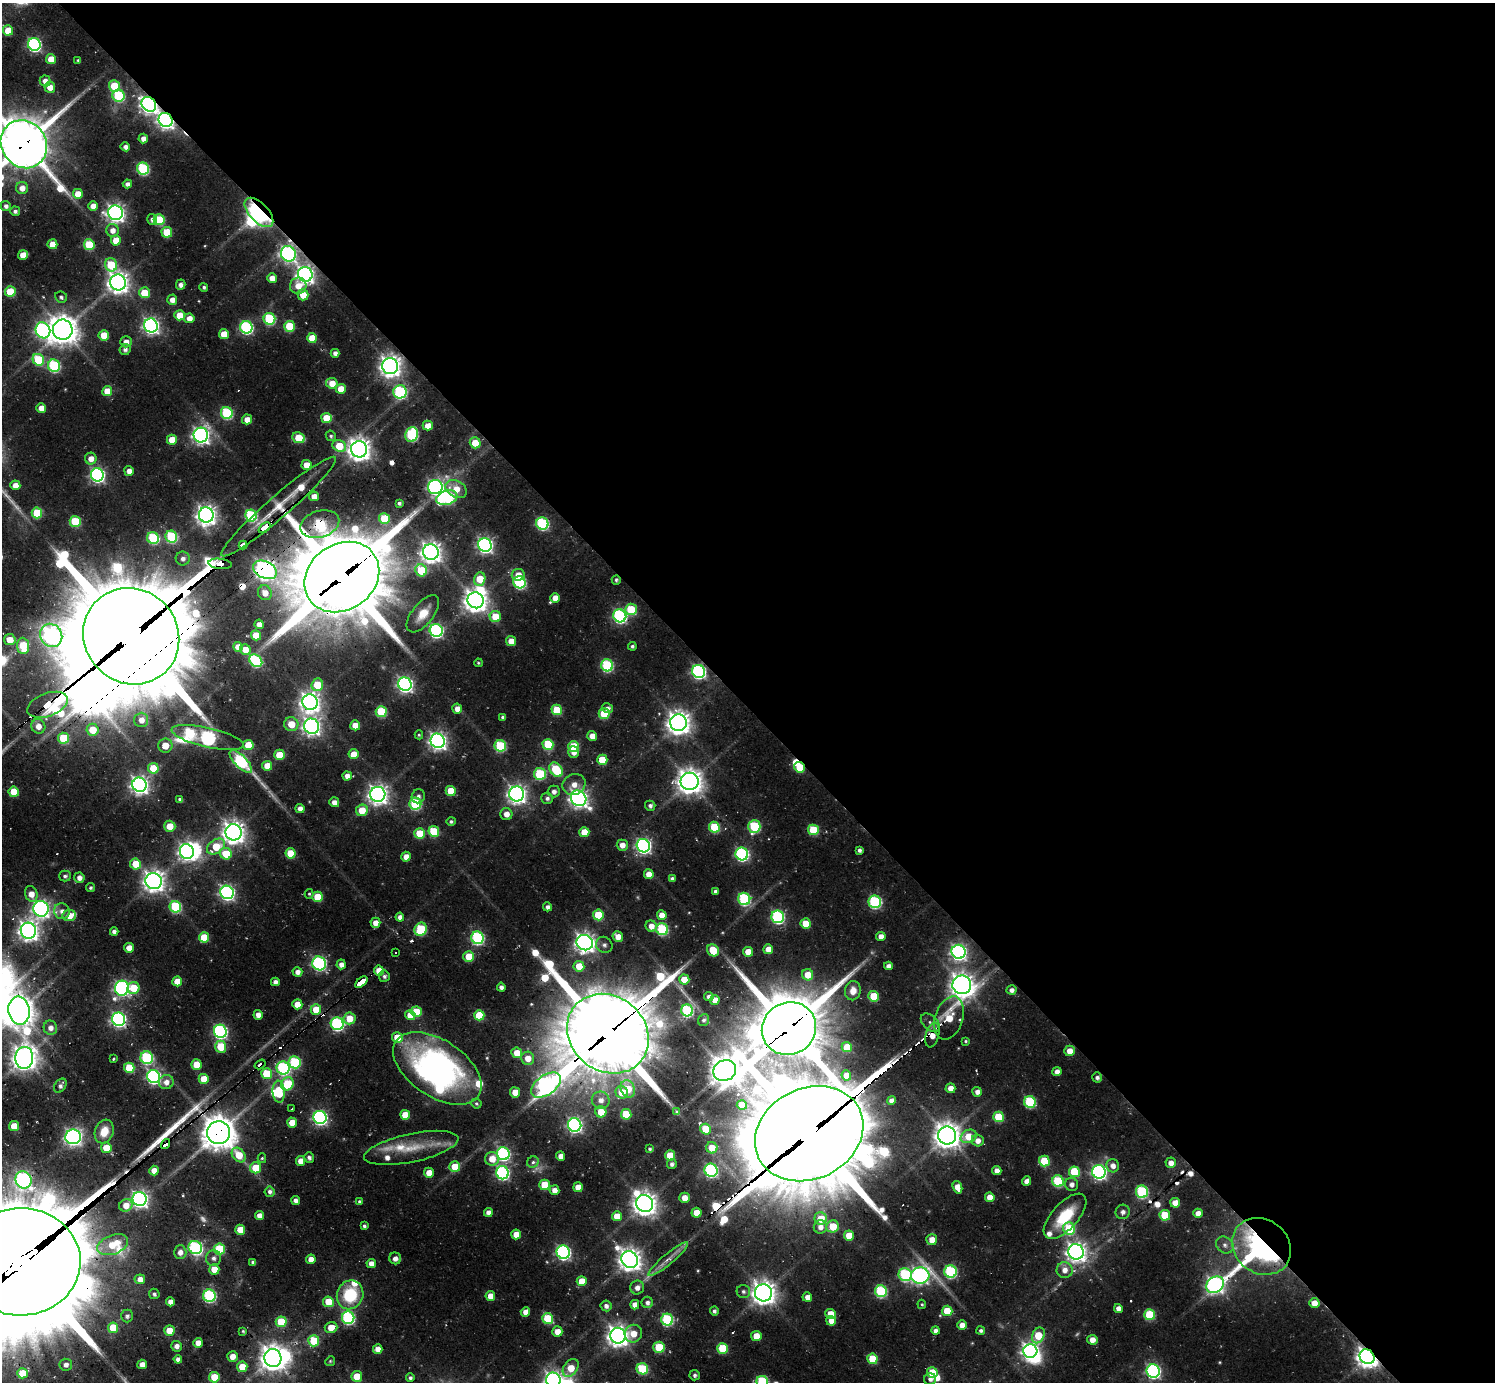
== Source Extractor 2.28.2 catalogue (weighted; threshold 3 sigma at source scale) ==
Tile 8 of 4 x 4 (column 4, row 2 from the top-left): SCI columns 4481-5973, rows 2948-4327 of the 6148 x 6133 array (HDU 1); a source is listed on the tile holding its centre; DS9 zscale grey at full resolution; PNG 1497 x 1384 px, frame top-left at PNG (2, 3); each listed source drawn as its Kron ellipse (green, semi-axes under 4 px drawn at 4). Shown black and unused: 51% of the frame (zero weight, under 2 of 3 exposures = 7% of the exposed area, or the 3 px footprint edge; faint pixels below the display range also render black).
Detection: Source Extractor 2.28.2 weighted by HDU 2 'WHT'; one run over the whole footprint, this tile lists its part. Background 0.0782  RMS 0.0095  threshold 0.0427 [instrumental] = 3 sigma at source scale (4.5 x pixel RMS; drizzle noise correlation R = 1.50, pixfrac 1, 0.05/0.05 arcsec/px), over >= 5 px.
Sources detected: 557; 6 too faint to see at this stretch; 17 inside a brighter object's white glare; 15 cosmic-ray / hot-pixel residue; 2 long thin detections or spike segments (spike, bleed or trail) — neither listed nor drawn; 9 inside a brighter listed object's ellipse — not listed separately; of the other 508, all 500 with FLUX_AUTO >= 1.18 (the completeness limit of this list) listed and drawn (8 fainter detections not listed), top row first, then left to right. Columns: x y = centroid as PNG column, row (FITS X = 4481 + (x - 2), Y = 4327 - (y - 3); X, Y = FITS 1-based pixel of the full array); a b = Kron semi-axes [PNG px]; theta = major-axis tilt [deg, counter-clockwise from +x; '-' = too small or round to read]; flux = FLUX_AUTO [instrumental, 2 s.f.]
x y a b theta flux
8 30 5 5 - 21
34 44 6 6 - 180
51 59 5 5 - 13
78 60 3 3 - 1.2
45 81 5 5 - 6.8
114 86 6 5 - 35
50 87 5 5 - 9
118 96 6 6 - 78
149 104 8 6 -45 390
166 120 7 6 - 380
143 138 5 4 - 5.7
24 144 25 22 -55 4300
125 147 5 4 - 4.3
143 169 6 6 - 93
127 184 5 4 - 4.3
22 188 6 6 - 8.4
78 194 5 5 - 16
6 206 5 5 - 3.7
93 206 5 4 - 8.1
15 211 5 4 - 3
259 212 18 9 -46 190
115 213 7 7 - 440
152 219 5 5 - 4.3
159 220 5 5 - 48
112 230 6 6 - 7.1
167 232 5 5 - 29
116 240 5 5 - 19
52 244 5 5 - 14
89 245 5 5 - 40
288 254 8 7 - 290
23 255 5 4 - 12
111 265 7 6 - 45
305 274 7 7 - 440
272 278 5 4 - 9.6
118 282 8 8 - 680
181 285 5 5 - 4.3
298 286 8 8 - 12
204 287 4 4 - 1.9
10 292 5 5 - 33
144 293 5 5 - 24
303 295 5 5 - 16
61 297 6 5 - 2.1
172 300 5 5 - 7.3
179 315 5 5 - 17
189 318 5 5 - 9.3
269 319 6 5 - 75
151 325 7 6 - 330
289 326 5 5 - 36
246 327 6 6 - 140
43 330 8 7 - 260
63 330 10 10 - 1400
224 334 5 5 - 16
104 335 5 5 - 19
312 338 5 5 - 22
126 342 5 5 - 7.3
125 349 5 5 - 3.5
335 353 4 4 - 4.2
38 360 6 5 - 51
54 366 6 6 - 98
390 366 8 8 - 660
332 383 6 5 - 14
341 389 5 5 - 15
107 391 5 5 - 20
400 392 7 6 - 130
41 408 5 5 - 10
227 413 6 6 - 85
326 418 5 5 - 23
247 419 5 5 - 9.3
428 426 5 5 - 12
201 435 7 7 - 370
412 435 8 6 72 100
331 436 5 5 - 1.9
299 438 6 5 - 26
172 440 5 5 - 18
475 443 5 5 - 20
339 446 7 5 -24 25
359 449 8 8 - 820
91 459 6 6 - 8.7
306 465 5 5 - 15
129 471 5 5 - 7
97 475 6 6 - 230
15 485 5 5 - 9.1
435 487 7 7 - 270
456 489 11 8 -31 16
314 496 5 4 - 8.6
447 498 11 7 16 130
399 503 4 4 - 2.5
279 506 75 11 41 28
37 513 5 5 - 43
206 515 7 7 - 570
251 515 6 5 - 99
384 518 5 5 - 34
75 521 5 5 - 43
542 523 6 6 - 120
320 524 20 13 17 110
264 528 7 3 39 150
171 537 6 5 - 80
153 538 6 5 - 77
243 545 4 4 - 28
485 545 7 6 - 280
431 552 8 7 - 660
183 558 7 7 - 4.7
220 564 12 5 -7 630
265 570 12 8 -26 560
421 570 6 5 - 36
518 575 6 6 - 11
342 577 39 33 35 11000
480 579 7 5 70 23
616 580 5 4 - 1.7
519 582 6 6 - 100
265 593 7 6 - 11
555 598 5 5 - 12
476 600 8 7 - 860
631 609 6 5 - 45
423 614 22 10 51 16
495 616 6 5 - 24
620 616 6 6 - 180
259 624 5 4 - 8.2
436 630 6 6 - 170
51 635 12 11 - 300
256 635 5 5 - 21
131 636 49 46 -47 24000
10 640 6 5 - 16
511 641 5 5 - 10
23 646 8 6 -84 41
632 646 4 4 - 2
238 647 5 5 - 13
245 649 5 5 - 13
256 661 7 5 -44 87
478 663 4 3 - 1.3
607 665 6 6 - 100
698 671 6 6 - 200
405 684 7 6 - 290
317 685 6 5 - 32
310 702 8 7 - 600
48 705 21 11 21 220
607 708 5 4 - 4.3
457 709 5 5 - 8.1
557 710 5 5 - 41
381 712 5 5 - 55
604 714 5 5 - 35
503 717 4 4 - 2.9
141 720 7 7 - 8.4
678 723 8 8 - 850
291 724 7 7 - 16
355 725 5 5 - 12
38 726 7 7 - 9
312 726 8 7 - 430
93 730 6 6 - 20
419 735 4 4 - 1.2
592 736 5 5 - 8.4
208 737 37 9 -13 310
63 738 5 5 - 42
438 741 7 7 - 430
548 744 5 5 - 48
248 745 5 5 - 23
165 746 7 7 - 14
500 746 6 5 - 69
574 746 5 5 - 40
574 752 6 5 - 6.7
354 754 5 5 - 15
279 755 5 5 - 19
602 760 5 5 - 27
241 762 15 6 -46 140
267 766 5 5 - 16
800 767 5 5 - 24
153 768 5 5 - 28
556 770 8 5 -52 51
540 774 6 6 - 62
347 776 4 4 - 6.1
690 781 9 8 - 1000
574 784 12 10 25 9.6
139 785 7 7 - 440
451 791 5 5 - 25
554 791 6 6 - 4.6
14 792 5 5 - 26
378 794 7 7 - 570
517 794 7 7 - 480
418 796 7 6 - 3.4
547 798 6 5 - 3.3
579 798 8 7 - 470
180 799 4 3 - 2.6
334 802 5 5 - 5.7
415 804 6 6 - 89
650 806 5 5 - 3
300 808 4 4 - 5.9
362 810 6 5 - 19
506 814 6 6 - 7.9
451 821 5 4 - 2
170 826 5 5 - 15
754 826 6 6 - 66
714 827 5 5 - 52
813 830 5 5 - 45
434 831 5 5 - 39
233 832 8 8 - 800
584 832 5 5 - 19
419 833 5 5 - 28
622 845 5 5 - 7.8
643 846 7 6 - 270
216 847 10 6 35 28
859 850 4 4 - 2.8
187 852 7 7 - 370
291 853 5 5 - 26
226 854 6 5 - 27
742 854 6 6 - 160
406 857 5 5 - 8.7
135 864 5 5 - 21
649 874 5 5 - 10
65 876 6 5 - 2.3
79 878 5 5 - 5.6
672 879 4 4 - 3.3
154 881 8 8 - 680
91 888 4 4 - 1.8
715 891 4 4 - 3.1
227 892 7 6 - 260
31 894 8 6 -71 11
309 894 5 4 - 1.3
318 897 5 5 - 30
744 899 6 6 - 110
875 902 6 6 - 120
175 907 6 5 - 66
547 907 4 4 - 3.8
41 909 8 7 - 380
62 911 8 7 - 6.3
69 915 7 5 7 13
598 915 5 5 - 38
662 915 5 5 - 12
400 917 4 4 - 5.6
778 917 6 6 - 140
375 923 5 5 - 8.9
806 923 5 5 - 24
651 926 6 5 - 8.4
421 929 7 6 - 59
662 929 6 6 - 89
28 931 8 7 - 600
114 932 4 4 - 3.6
881 936 4 4 - 7.2
204 937 5 5 - 27
618 937 5 5 - 9.9
478 938 6 6 - 130
585 943 8 7 - 520
604 945 8 7 - 3.7
129 948 5 4 - 11
768 949 5 5 - 12
713 950 6 5 - 22
396 952 3 3 - 2.5
748 952 5 5 - 16
959 952 7 7 - 310
469 957 5 5 - 28
319 963 7 6 - 170
341 964 5 4 - 5.7
579 966 5 5 - 19
888 966 4 4 - 5.4
379 971 5 5 - 15
297 972 5 4 - 6
808 975 5 5 - 16
384 976 5 5 - 2.5
684 980 5 5 - 20
177 981 5 5 - 17
275 982 4 4 - 4.6
361 982 7 3 39 420
962 985 9 9 - 890
501 987 4 4 - 3.8
122 988 7 7 - 260
133 988 6 6 - 24
1011 990 5 4 - 4.4
853 991 9 8 - 10
709 996 5 4 - 4.1
874 996 5 5 - 31
715 1000 5 5 - 10
297 1004 5 5 - 13
316 1010 5 5 - 22
687 1010 6 6 - 100
19 1011 14 10 -80 1400
416 1012 5 5 - 32
258 1015 5 4 - 5.5
410 1015 5 5 - 14
479 1015 5 5 - 32
350 1018 6 6 - 17
949 1018 22 14 71 28
118 1019 7 6 - 250
704 1020 6 5 - 2.6
930 1023 11 7 -43 5.1
337 1024 6 6 - 150
50 1028 7 6 - 6.9
789 1029 28 26 32 6700
220 1031 7 6 - 200
608 1034 43 37 -40 10000
932 1035 13 6 76 13
397 1038 5 5 - 22
966 1041 4 3 - 1.2
221 1047 6 5 - 32
847 1047 5 5 - 20
1070 1051 5 5 - 11
517 1053 5 5 - 15
24 1058 11 9 84 1000
113 1058 3 3 - 2.2
147 1058 6 6 - 100
528 1058 6 6 - 12
295 1062 6 6 - 73
196 1064 5 5 - 22
260 1064 6 3 33 68
129 1068 5 5 - 37
283 1068 7 6 - 130
437 1068 49 28 -34 290
725 1070 11 10 - 1500
1057 1072 4 4 - 6.3
266 1074 5 5 - 39
846 1075 5 5 - 11
153 1077 7 6 - 210
1097 1077 5 5 - 3.3
204 1079 5 5 - 20
166 1082 7 7 - 7.4
287 1084 7 6 - 42
546 1085 17 9 35 420
60 1086 8 5 54 3.6
950 1088 5 5 - 8.3
628 1089 9 7 -66 22
279 1092 11 6 -86 31
515 1092 5 5 - 15
622 1092 6 6 - 16
977 1092 5 5 - 5.6
601 1100 9 8 - 7.9
891 1100 4 4 - 4.8
1030 1102 6 5 - 73
476 1103 5 5 - 1.7
742 1105 5 5 - 22
292 1109 3 3 - 1.6
601 1112 5 5 - 19
677 1112 4 4 - 1.2
626 1114 5 5 - 33
405 1115 5 5 - 19
320 1117 6 6 - 240
999 1117 5 5 - 36
292 1123 5 5 - 17
575 1125 7 6 - 240
14 1126 5 5 - 23
706 1129 5 5 - 26
104 1131 12 9 71 16
218 1133 11 11 - 1700
809 1134 56 45 26 19000
947 1135 9 9 - 1100
969 1136 8 6 27 21
73 1137 8 7 - 360
978 1141 6 5 - 7.1
165 1144 5 3 - 61
106 1148 5 5 - 18
411 1148 48 14 12 34
712 1148 6 5 - 16
650 1149 3 3 - 1.7
503 1154 6 6 - 160
239 1155 8 6 -50 22
670 1155 5 5 - 22
561 1156 4 4 - 7.6
309 1157 5 4 - 3.1
262 1158 5 4 - 1.3
492 1159 7 6 - 15
301 1161 5 4 - 10
1044 1161 5 5 - 40
533 1162 6 5 - 3.1
1171 1163 5 5 - 7.2
672 1164 5 4 - 3.1
1113 1166 7 6 - 6.7
455 1167 5 5 - 22
256 1168 5 5 - 25
711 1170 7 6 - 150
154 1171 5 5 - 11
997 1171 4 4 - 7.1
1074 1172 5 5 - 47
1099 1172 7 6 - 250
429 1173 5 5 - 12
503 1173 6 6 - 170
24 1180 9 8 - 260
1027 1181 5 4 - 7.3
1058 1181 6 5 - 69
1072 1184 6 6 - 5.1
545 1185 5 5 - 29
578 1187 5 5 - 13
957 1187 6 4 -70 11
554 1190 5 5 - 7.4
270 1192 5 5 - 3.3
1142 1192 6 6 - 99
990 1197 5 4 - 11
684 1198 5 5 - 11
140 1199 7 7 - 360
296 1200 4 4 - 4.8
359 1201 4 4 - 1.6
1175 1203 5 5 - 12
645 1204 9 8 - 930
126 1205 7 6 - 13
488 1212 4 4 - 6
1123 1212 7 7 - 3.9
697 1213 5 5 - 14
1198 1213 5 4 - 8.7
259 1215 4 4 - 7.2
1165 1215 5 5 - 35
617 1216 5 5 - 16
1065 1216 28 13 48 39
821 1219 6 6 - 19
364 1226 4 3 - 2.2
833 1226 6 6 - 24
820 1227 7 6 - 7
1069 1229 6 5 - 47
240 1230 5 5 - 17
516 1234 5 5 - 13
849 1235 5 5 - 18
932 1240 5 5 - 11
113 1245 16 9 21 23
1225 1245 9 7 -39 4.7
1262 1246 31 27 -37 240
195 1248 7 6 - 140
219 1249 5 5 - 51
180 1252 7 6 - 6.7
563 1252 7 6 - 200
1076 1252 8 7 - 580
214 1258 8 7 - 4.2
395 1258 6 6 - 4.6
311 1259 5 4 - 9.7
668 1259 25 5 40 8.9
630 1260 9 8 - 830
21 1262 60 53 2 41000
253 1262 4 4 - 2.5
371 1263 4 4 - 7.2
214 1269 5 5 - 16
1065 1270 8 8 - 8.4
950 1272 6 6 - 110
905 1275 7 6 - 100
920 1275 9 8 - 350
140 1279 5 5 - 7.6
582 1281 5 5 - 20
1215 1285 10 7 33 360
637 1288 7 7 - 5.4
743 1291 7 6 - 3
881 1291 6 6 - 86
763 1293 8 8 - 890
154 1294 5 5 - 2.3
350 1295 14 13 - 47
209 1296 6 6 - 120
490 1296 5 5 - 12
807 1297 5 4 - 7.4
170 1302 4 4 - 6.6
328 1302 5 5 - 20
647 1302 6 5 - 3.8
1314 1303 5 5 - 11
922 1304 5 4 - 1.3
635 1305 5 4 - 7.6
606 1306 5 5 - 3.9
1118 1308 4 4 - 5.7
714 1311 4 3 - 2.5
947 1311 5 5 - 27
525 1312 5 4 - 7.7
830 1314 5 5 - 18
1150 1315 5 5 - 50
127 1316 6 6 - 2.9
348 1318 6 6 - 130
548 1319 5 5 - 49
667 1320 6 6 - 99
831 1321 5 5 - 8.5
281 1322 5 5 - 40
962 1325 4 4 - 8.1
331 1327 6 5 - 13
113 1328 5 5 - 28
169 1331 5 5 - 18
243 1331 4 4 - 1.3
936 1331 4 4 - 4.5
981 1331 4 4 - 2.6
557 1332 5 5 - 10
633 1334 9 8 - 13
1038 1335 8 6 65 30
618 1336 8 7 - 720
756 1336 5 5 - 14
1092 1340 5 5 - 9.4
314 1341 5 5 - 33
198 1343 5 5 - 10
177 1346 5 5 - 4.6
659 1347 6 5 - 40
722 1348 5 5 - 41
378 1349 5 4 - 8.6
1030 1351 7 6 - 430
232 1356 5 5 - 9.5
1367 1357 8 7 - 740
273 1358 9 8 - 1100
178 1359 4 4 - 4.6
872 1359 5 5 - 30
330 1361 5 4 - 1.3
142 1364 5 4 - 7.2
66 1365 6 6 - 4.5
242 1367 5 5 - 18
571 1368 10 7 54 19
642 1369 6 5 - 56
1153 1371 7 6 - 210
22 1373 5 5 - 22
932 1373 5 5 - 31
695 1375 5 5 - 2.2
357 1376 5 5 - 17
214 1377 5 5 - 26
410 1378 4 4 - 2.4
930 1379 6 5 - 3.5
553 1380 7 7 - 410
762 1382 6 5 - 80
Overlapping masked pixels (flux is a lower limit): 32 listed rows (the first 20) at x y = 149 104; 166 120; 24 144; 259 212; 288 254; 305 274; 390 366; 279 506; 542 523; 320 524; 264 528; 243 545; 220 564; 265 570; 342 577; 131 636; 698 671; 48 705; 800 767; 361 982
Isophote crosses this tile's border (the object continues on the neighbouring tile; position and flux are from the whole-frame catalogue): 4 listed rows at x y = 24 144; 21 1262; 553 1380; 762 1382